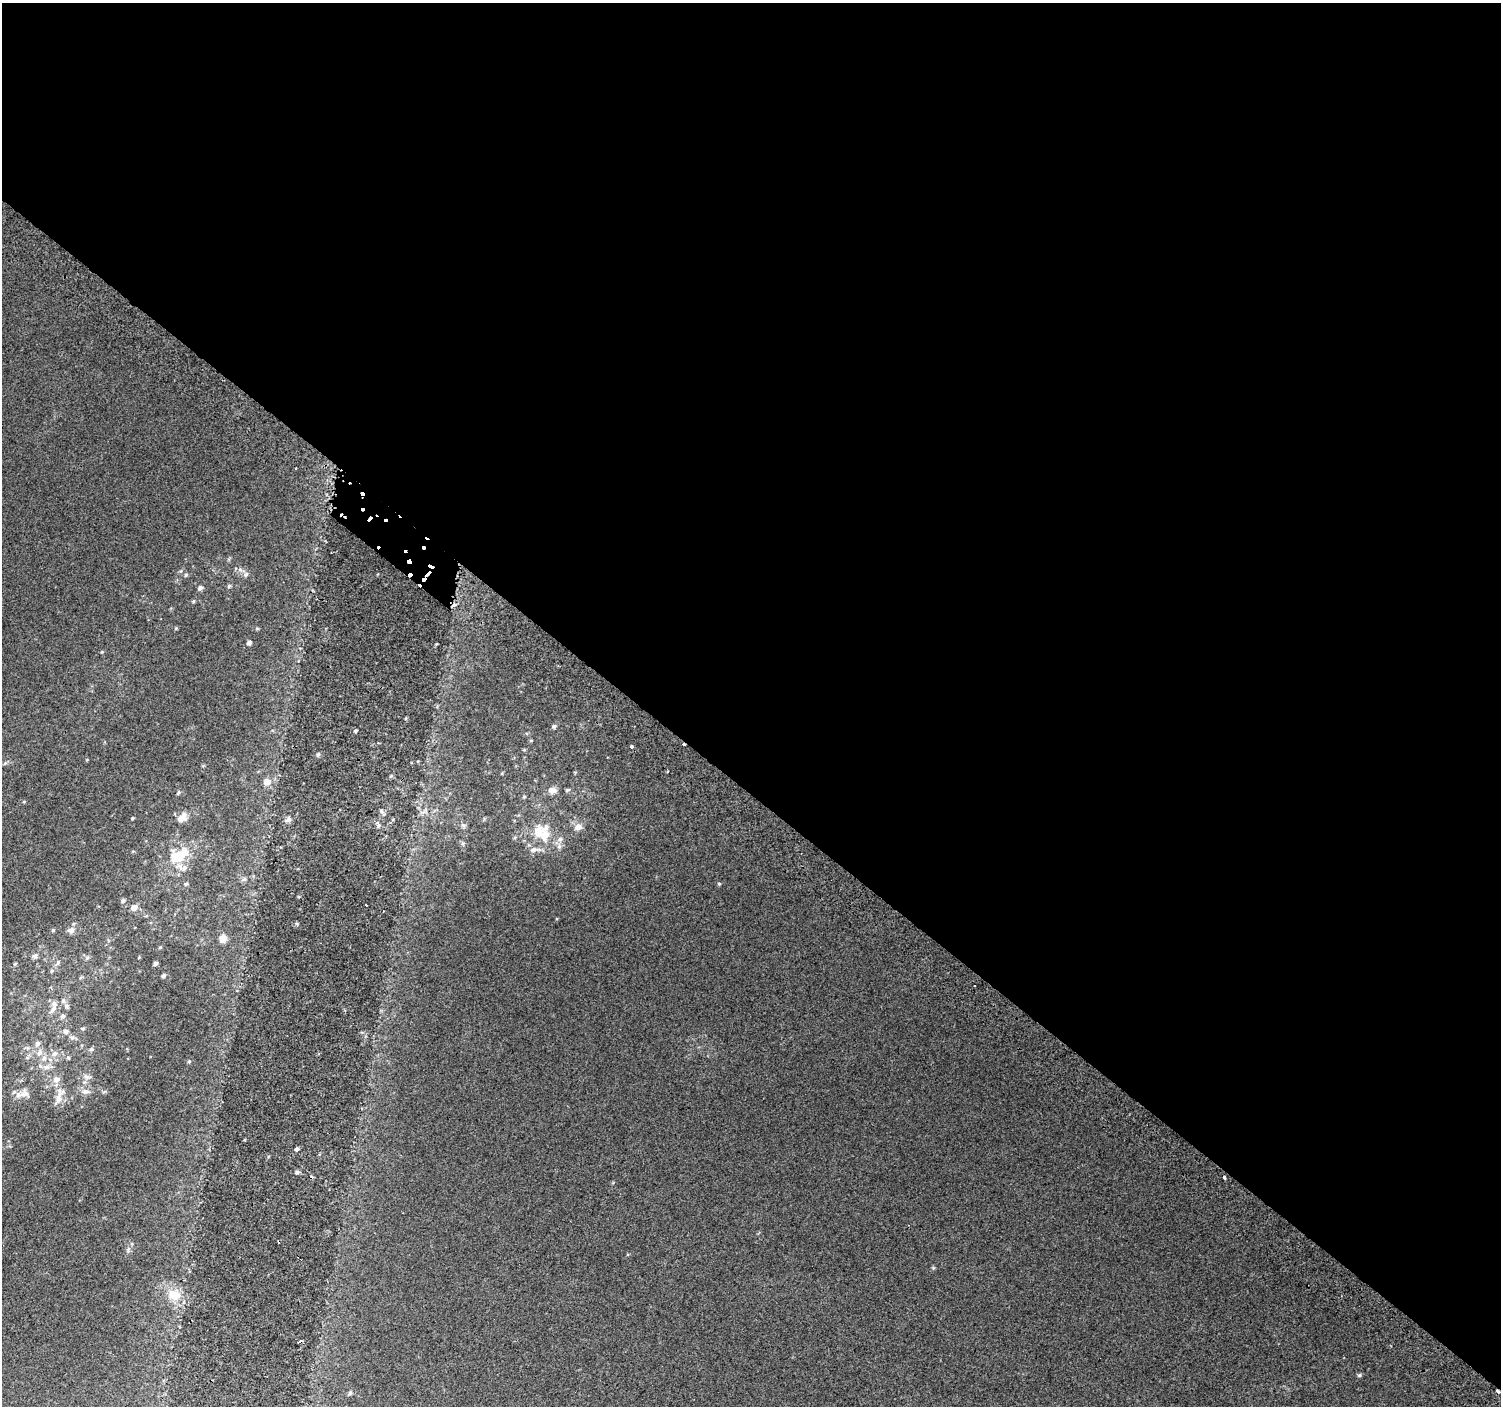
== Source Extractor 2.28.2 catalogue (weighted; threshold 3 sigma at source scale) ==
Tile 3 of 4 x 4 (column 3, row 1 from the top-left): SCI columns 3036-4534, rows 4482-5885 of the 6062 x 6091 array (HDU 1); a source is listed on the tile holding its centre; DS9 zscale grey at full resolution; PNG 1503 x 1408 px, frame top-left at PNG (2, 3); no overlay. Shown black and unused: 57% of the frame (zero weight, under 2 of 3 exposures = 2% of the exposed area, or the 3 px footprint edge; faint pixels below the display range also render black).
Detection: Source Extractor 2.28.2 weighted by HDU 2 'WHT'; one run over the whole footprint, this tile lists its part. Background 0.051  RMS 0.013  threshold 0.0565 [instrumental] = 3 sigma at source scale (4.5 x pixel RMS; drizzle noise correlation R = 1.50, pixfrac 1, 0.0396/0.0396 arcsec/px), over >= 5 px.
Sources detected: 87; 7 cosmic-ray / hot-pixel residue — not listed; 9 inside a brighter listed object's ellipse — not listed separately; the other 71 listed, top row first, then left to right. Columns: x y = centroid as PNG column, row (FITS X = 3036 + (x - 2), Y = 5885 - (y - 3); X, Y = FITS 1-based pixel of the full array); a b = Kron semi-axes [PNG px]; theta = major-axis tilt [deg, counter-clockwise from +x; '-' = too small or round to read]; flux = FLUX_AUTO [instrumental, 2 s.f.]
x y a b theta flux
245 574 8 6 45 3.2
186 575 5 4 - 1.6
229 586 5 5 - 1.9
200 588 6 5 - 3.6
193 601 5 4 - 1.4
257 628 5 3 - 1.3
249 643 5 4 - 3.8
554 726 5 5 - 2.6
356 730 4 2 - 1.6
531 740 5 3 - 1.1
632 746 3 3 - 14
318 754 5 4 - 1.8
5 763 6 4 19 1.7
391 776 5 4 - 1.5
267 782 7 7 - 10
552 790 12 8 -4 6.9
567 790 6 5 - 2
178 792 6 4 50 1.9
524 797 4 4 - 1.3
132 818 3 3 - 1.3
181 818 11 8 28 11
288 820 8 6 45 4
378 825 6 5 - 2.6
463 825 8 6 -16 2.8
578 827 12 9 26 7.9
538 832 18 12 86 19
560 839 8 6 43 4.4
559 846 7 6 - 3.8
533 850 10 6 17 5.9
176 857 20 14 -13 25
244 879 6 6 - 2.5
186 884 5 4 - 1.7
719 884 4 4 - 1.3
123 901 6 5 - 2.4
366 905 3 3 - 2.9
134 907 7 6 - 7.7
71 930 9 8 - 5.3
223 938 9 8 - 8.6
160 947 5 3 - 1.1
34 956 9 6 19 3.4
139 957 4 3 - 0.92
87 958 6 5 - 2.4
58 962 8 6 73 3
155 963 5 4 - 2.9
15 964 5 4 - 1.4
163 976 5 5 - 2.1
67 1006 8 6 -70 3.1
53 1009 12 7 58 6.3
63 1016 6 6 - 3.2
83 1029 6 4 -1 1.7
66 1031 8 6 -3 4.1
72 1038 6 6 - 2.8
37 1044 8 6 58 4.3
91 1049 6 4 2 1.8
39 1053 9 7 44 5.8
54 1054 8 7 - 5.2
68 1058 6 3 -18 1.5
189 1061 4 4 - 1.5
46 1067 10 6 -8 5.5
87 1076 13 5 -13 4
56 1080 8 8 - 7.2
85 1091 11 7 -3 6
25 1093 13 9 18 7.5
58 1098 23 8 70 11
297 1149 4 4 - 2.4
297 1172 5 4 - 2.7
1224 1177 3 3 - 5.9
128 1249 9 4 70 3
174 1295 17 14 -22 25
1359 1375 6 5 - 1.9
350 1393 6 5 - 1.9
Unlisted compact peaks at least as high as the median listed source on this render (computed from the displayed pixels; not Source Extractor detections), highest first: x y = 933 1268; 176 628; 436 644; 181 571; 102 652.